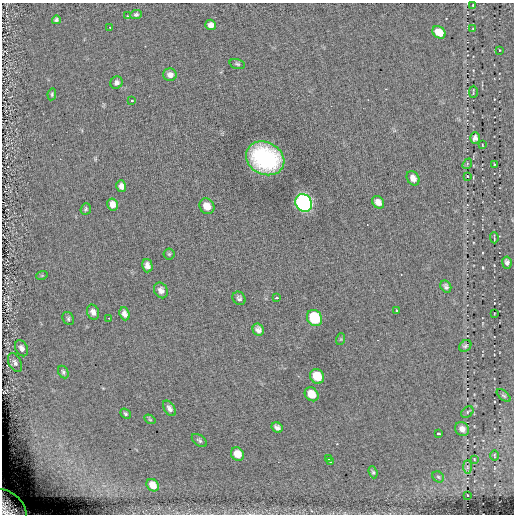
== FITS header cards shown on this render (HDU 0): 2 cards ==
NAXIS1  =                  512
NAXIS2  =                  512

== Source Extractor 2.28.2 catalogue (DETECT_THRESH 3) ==
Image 512 x 512 px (HDU 0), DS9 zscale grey, 1 PNG px = 1 image px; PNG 516 x 516 px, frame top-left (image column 1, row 512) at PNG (2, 3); each listed source drawn as its Kron ellipse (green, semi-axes under 4 px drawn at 4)
Background 0.144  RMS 4.5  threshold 13.6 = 3 sigma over >= 5 px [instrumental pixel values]
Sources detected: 72; all 72 listed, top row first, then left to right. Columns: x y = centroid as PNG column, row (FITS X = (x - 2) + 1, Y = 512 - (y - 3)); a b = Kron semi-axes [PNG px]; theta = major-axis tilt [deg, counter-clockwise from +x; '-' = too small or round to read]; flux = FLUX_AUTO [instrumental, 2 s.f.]
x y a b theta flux
473 5 3 2 - 210
136 15 6 4 3 640
127 16 3 2 - 340
56 20 4 4 - 650
211 25 5 5 - 1500
110 27 3 3 - 280
473 28 3 2 - 190
439 32 7 5 -38 6300
499 50 3 2 - 150
237 64 8 4 -16 520
170 75 7 6 - 1300
116 83 6 5 - 970
473 92 6 2 89 250
52 94 6 4 81 450
132 101 3 2 - 370
475 138 5 5 - 930
482 145 3 2 - 190
265 158 20 16 -26 42000
467 164 5 4 - 460
494 164 3 2 - 230
467 176 3 3 - 220
413 178 8 6 -61 1800
121 186 6 5 - 1200
378 202 7 5 -48 1700
304 203 9 8 - 130000
113 204 6 5 - 1800
207 206 8 7 - 3000
86 209 6 5 - 510
494 238 5 2 - 310
169 254 5 5 - 470
507 262 6 4 -82 930
147 266 7 5 -75 1400
42 275 6 3 19 270
446 286 6 5 - 810
161 290 8 6 -58 1500
239 298 7 6 - 800
276 298 3 2 - 630
396 311 3 2 - 420
93 312 8 6 -66 1500
125 314 7 5 -70 1400
494 314 3 2 - 200
109 318 2 2 - 210
314 318 8 7 - 21000
68 319 7 5 -64 590
258 330 6 5 - 1200
341 339 6 4 71 260
465 346 7 5 37 640
22 348 8 6 -62 1400
15 363 10 6 -65 1000
63 372 7 4 -63 580
317 376 8 6 -52 7300
312 394 7 6 - 5000
504 396 8 4 -40 570
169 408 9 5 -56 1100
467 412 7 5 40 600
125 414 6 4 -40 480
150 419 6 4 -31 370
277 428 6 5 - 1100
462 429 7 6 - 1800
438 434 3 3 - 1600
199 440 9 5 -35 640
237 454 7 6 - 4400
494 455 5 2 - 200
328 459 3 2 - 320
474 459 3 2 - 210
330 462 3 2 - 300
467 467 7 4 -89 630
373 472 6 4 -70 490
438 477 6 5 - 510
153 485 7 5 -47 3200
467 495 2 2 - 220
8 507 21 14 -45 8000
At the frame edge (FLAGS 8, measured only in part): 1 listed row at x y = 8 507